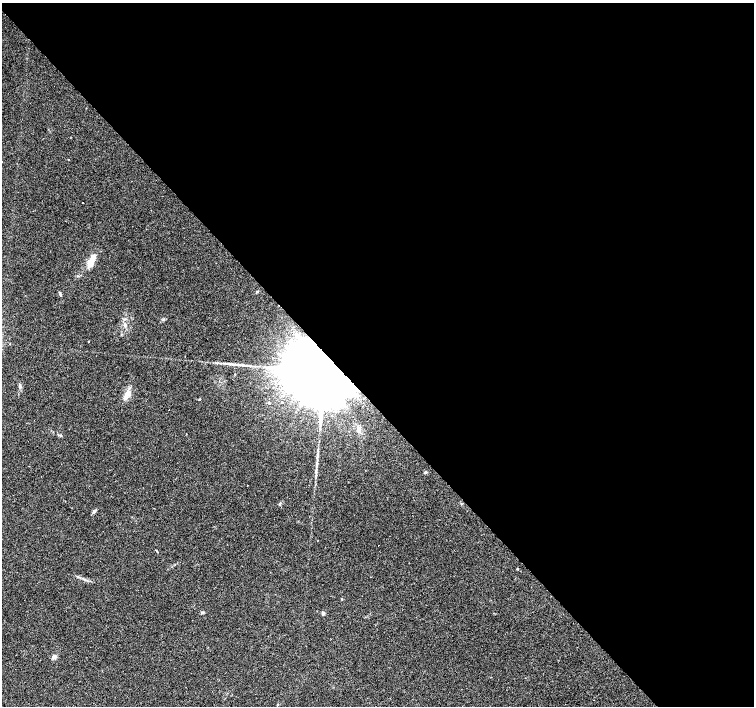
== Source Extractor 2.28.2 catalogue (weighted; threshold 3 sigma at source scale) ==
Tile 8 of 4 x 4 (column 4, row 2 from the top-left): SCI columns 4511-6014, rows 3024-4431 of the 6014 x 5982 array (HDU 1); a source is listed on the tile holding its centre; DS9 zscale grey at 2 x 2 block average (1 PNG px = mean of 2 x 2 image px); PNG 756 x 708 px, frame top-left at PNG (2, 3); no overlay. Shown black and unused: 57% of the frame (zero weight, under 3 of 4 exposures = <1% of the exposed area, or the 3 px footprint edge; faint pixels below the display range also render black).
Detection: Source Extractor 2.28.2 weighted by HDU 2 'WHT'; one run over the whole footprint, this tile lists its part. Background 0.0896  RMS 0.0057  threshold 0.0256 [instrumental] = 3 sigma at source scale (4.5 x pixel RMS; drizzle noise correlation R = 1.50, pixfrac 1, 0.0396/0.0396 arcsec/px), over >= 5 px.
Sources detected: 30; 1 cosmic-ray / hot-pixel residue — not listed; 2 inside a brighter listed object's ellipse — not listed separately; the other 27 listed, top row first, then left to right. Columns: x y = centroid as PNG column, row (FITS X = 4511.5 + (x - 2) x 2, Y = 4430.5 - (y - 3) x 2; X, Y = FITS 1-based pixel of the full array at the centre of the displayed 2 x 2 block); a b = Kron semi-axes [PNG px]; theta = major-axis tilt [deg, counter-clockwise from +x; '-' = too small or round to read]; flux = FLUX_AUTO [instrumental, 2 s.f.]
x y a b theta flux
68 160 2 2 - 1.1
83 202 2 2 - 2.3
91 261 15 7 69 13
60 294 6 2 -77 1.5
125 325 5 2 - 1.7
89 342 2 2 - 2.8
236 364 9 3 -5 4.8
324 372 22 12 36 39000
20 386 5 3 - 2
127 394 13 5 63 11
200 399 3 2 - 0.83
282 402 2 2 - 4.5
343 406 2 2 - 5.3
363 406 2 2 - 1.1
359 428 6 3 33 3.4
60 435 3 2 - 1.3
317 463 6 2 -85 1.9
425 472 3 3 - 1.9
247 485 2 2 - 2.4
94 511 6 3 38 2.3
517 569 3 2 - 0.75
342 599 3 2 - 0.79
202 612 3 3 - 1.5
323 613 3 3 - 3.8
490 653 2 2 - 0.37
54 657 6 4 66 4.2
593 700 2 2 - 0.47
Overlapping masked pixels (flux is a lower limit): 1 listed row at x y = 324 372
Diffuse or blended objects may show on this block-average render without a row.